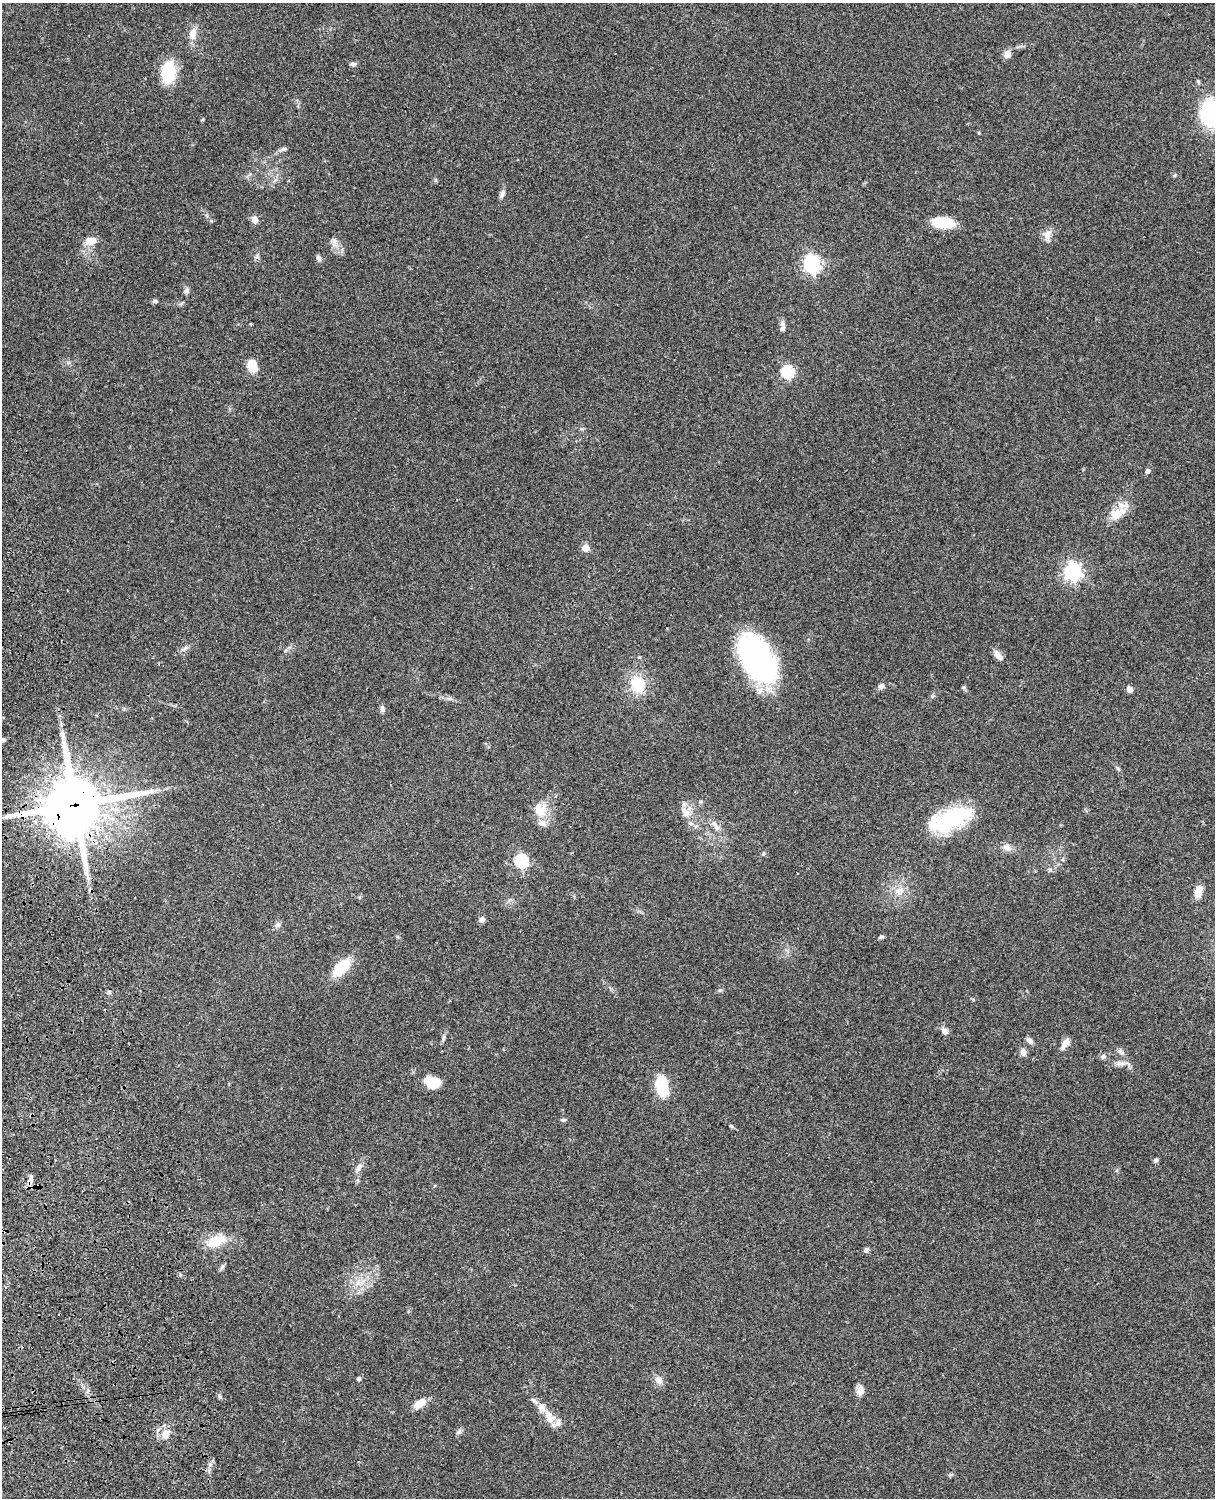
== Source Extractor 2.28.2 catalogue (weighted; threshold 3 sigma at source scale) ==
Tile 7 of 4 x 3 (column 3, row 2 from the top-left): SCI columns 2546-3758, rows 1773-3268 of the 5089 x 4927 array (HDU 1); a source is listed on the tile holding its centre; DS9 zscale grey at full resolution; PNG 1217 x 1500 px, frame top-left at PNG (2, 3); no overlay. Shown black and unused: <1% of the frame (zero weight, under 3 of 4 exposures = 6% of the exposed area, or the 3 px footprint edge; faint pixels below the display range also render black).
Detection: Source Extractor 2.28.2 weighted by HDU 2 'WHT'; one run over the whole footprint, this tile lists its part. Background 0.0965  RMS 0.0063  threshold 0.0282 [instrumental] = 3 sigma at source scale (4.5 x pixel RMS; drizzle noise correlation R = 1.50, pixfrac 1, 0.05/0.05 arcsec/px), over >= 5 px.
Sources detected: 85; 5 inside a brighter listed object's ellipse — not listed separately; the other 80 listed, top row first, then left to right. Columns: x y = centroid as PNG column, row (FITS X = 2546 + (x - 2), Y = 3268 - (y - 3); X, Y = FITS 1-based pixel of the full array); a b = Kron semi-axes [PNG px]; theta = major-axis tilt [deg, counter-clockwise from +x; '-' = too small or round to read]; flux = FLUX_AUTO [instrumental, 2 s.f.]
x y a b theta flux
193 34 13 9 88 6.2
1007 54 8 8 - 4.1
353 64 8 5 5 1.4
168 72 20 13 85 28
1198 82 6 4 -72 0.83
1211 114 30 25 -84 51
979 133 4 3 - 0.6
283 149 8 5 12 1.5
1175 175 6 3 71 0.66
502 194 11 5 62 2.2
254 219 9 7 -71 3.3
943 223 25 11 -7 16
1047 235 14 9 77 4.4
90 241 12 8 4 6.8
334 241 10 8 -41 2.9
319 258 7 6 - 1.9
812 264 7 6 - 200
186 291 8 6 18 1.7
155 301 7 5 0 1.2
251 324 3 2 - 0.57
783 328 9 7 76 2.4
252 366 14 10 -77 9.5
787 372 6 6 - 71
1148 471 5 5 - 2.3
1116 514 18 16 33 10
586 548 5 5 - 13
1073 571 7 7 - 190
185 648 9 4 36 1.7
998 655 13 7 -51 4.1
757 659 47 27 -59 130
638 684 10 8 -70 26
881 686 7 6 - 2.3
963 687 6 4 -18 0.82
1130 689 6 5 - 3.8
933 696 6 4 19 0.84
382 709 9 5 -74 1.7
3 740 7 5 33 1.8
1118 769 7 4 -45 0.95
75 805 20 19 - 3700
540 810 20 18 -64 11
685 812 15 10 -48 5.9
951 819 47 22 28 47
717 828 8 7 - 2.2
1007 847 13 9 -33 3.7
521 861 6 6 - 92
1050 869 7 4 -3 1.2
899 891 12 10 88 6
1198 891 12 7 73 7
482 919 7 6 - 2.3
277 925 8 7 - 2.2
881 937 6 5 - 1.1
342 968 19 10 45 22
720 990 7 4 43 0.94
973 1000 5 3 - 0.61
944 1031 9 7 -52 3.3
443 1037 8 4 81 1.4
1030 1041 9 6 -47 2.7
1065 1043 15 7 56 4.1
1023 1052 9 7 -83 2.7
1103 1057 7 6 - 1.7
1120 1063 14 7 -1 3.5
431 1082 17 11 -23 13
662 1085 26 14 -80 19
563 1120 7 4 3 1
731 1126 6 4 -45 0.78
1156 1160 6 4 45 1.4
358 1168 13 7 54 3.6
30 1180 15 6 77 3.3
216 1241 26 13 20 14
866 1250 7 6 - 1.4
358 1283 7 4 -18 2.1
359 1379 4 4 - 1.6
659 1380 10 9 - 4.1
860 1391 14 9 76 3.6
533 1400 9 5 -37 1.7
420 1403 15 7 35 8
548 1417 16 11 -62 6.7
459 1432 9 5 45 1.6
166 1434 13 10 75 6.8
951 1475 6 4 1 0.91
Overlapping masked pixels (flux is a lower limit): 2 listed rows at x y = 75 805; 30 1180
Isophote crosses this tile's border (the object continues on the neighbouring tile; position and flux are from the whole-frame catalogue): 2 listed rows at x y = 1211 114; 3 740
Unlisted compact peaks at least as high as the median listed source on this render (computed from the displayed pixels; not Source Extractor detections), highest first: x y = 220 1397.